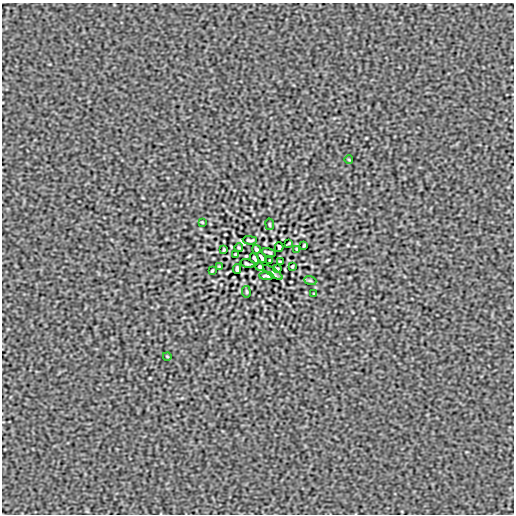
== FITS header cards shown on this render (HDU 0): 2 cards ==
NAXIS1  =                  512
NAXIS2  =                  512

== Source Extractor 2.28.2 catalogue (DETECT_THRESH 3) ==
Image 512 x 512 px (HDU 0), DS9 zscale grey, 1 PNG px = 1 image px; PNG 516 x 516 px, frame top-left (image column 1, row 512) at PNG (2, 3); each listed source drawn as its Kron ellipse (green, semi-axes under 4 px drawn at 4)
Background -1.46e-08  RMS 1.2e-05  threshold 3.66e-05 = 3 sigma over >= 5 px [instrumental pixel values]
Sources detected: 30; all 30 listed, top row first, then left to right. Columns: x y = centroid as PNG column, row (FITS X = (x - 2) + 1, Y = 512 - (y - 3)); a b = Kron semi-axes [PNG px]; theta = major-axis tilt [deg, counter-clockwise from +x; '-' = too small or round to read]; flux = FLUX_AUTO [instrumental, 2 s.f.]
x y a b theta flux
349 160 4 2 - 5.9e-04
202 222 3 2 - 6.0e-04
270 224 6 3 -81 7.8e-04
250 240 7 3 -2 1.2e-03
289 243 3 2 - 6.2e-04
304 245 3 2 - 8.4e-04
279 247 5 3 - 1.2e-03
239 248 4 2 - 7.3e-04
256 249 4 3 - 1.0e-03
297 249 3 2 - 7.3e-04
224 250 3 2 - 7.3e-04
269 252 7 2 -15 1.1e-03
236 254 3 2 - 8.9e-04
254 258 6 3 -61 1.3e-03
262 258 6 3 -61 1.3e-03
270 260 3 2 - 6.1e-04
280 262 3 2 - 8.9e-04
247 264 7 2 -15 1.1e-03
292 266 3 2 - 7.3e-04
219 267 3 2 - 7.3e-04
260 267 4 3 - 1.0e-03
277 268 4 2 - 7.3e-04
237 269 5 3 - 1.2e-03
212 271 3 2 - 8.4e-04
273 272 11 2 -35 1.2e-03
266 276 7 3 -2 1.2e-03
310 280 6 4 -19 9.4e-04
246 292 6 3 -81 7.8e-04
314 294 3 2 - 6.0e-04
167 356 4 2 - 5.9e-04